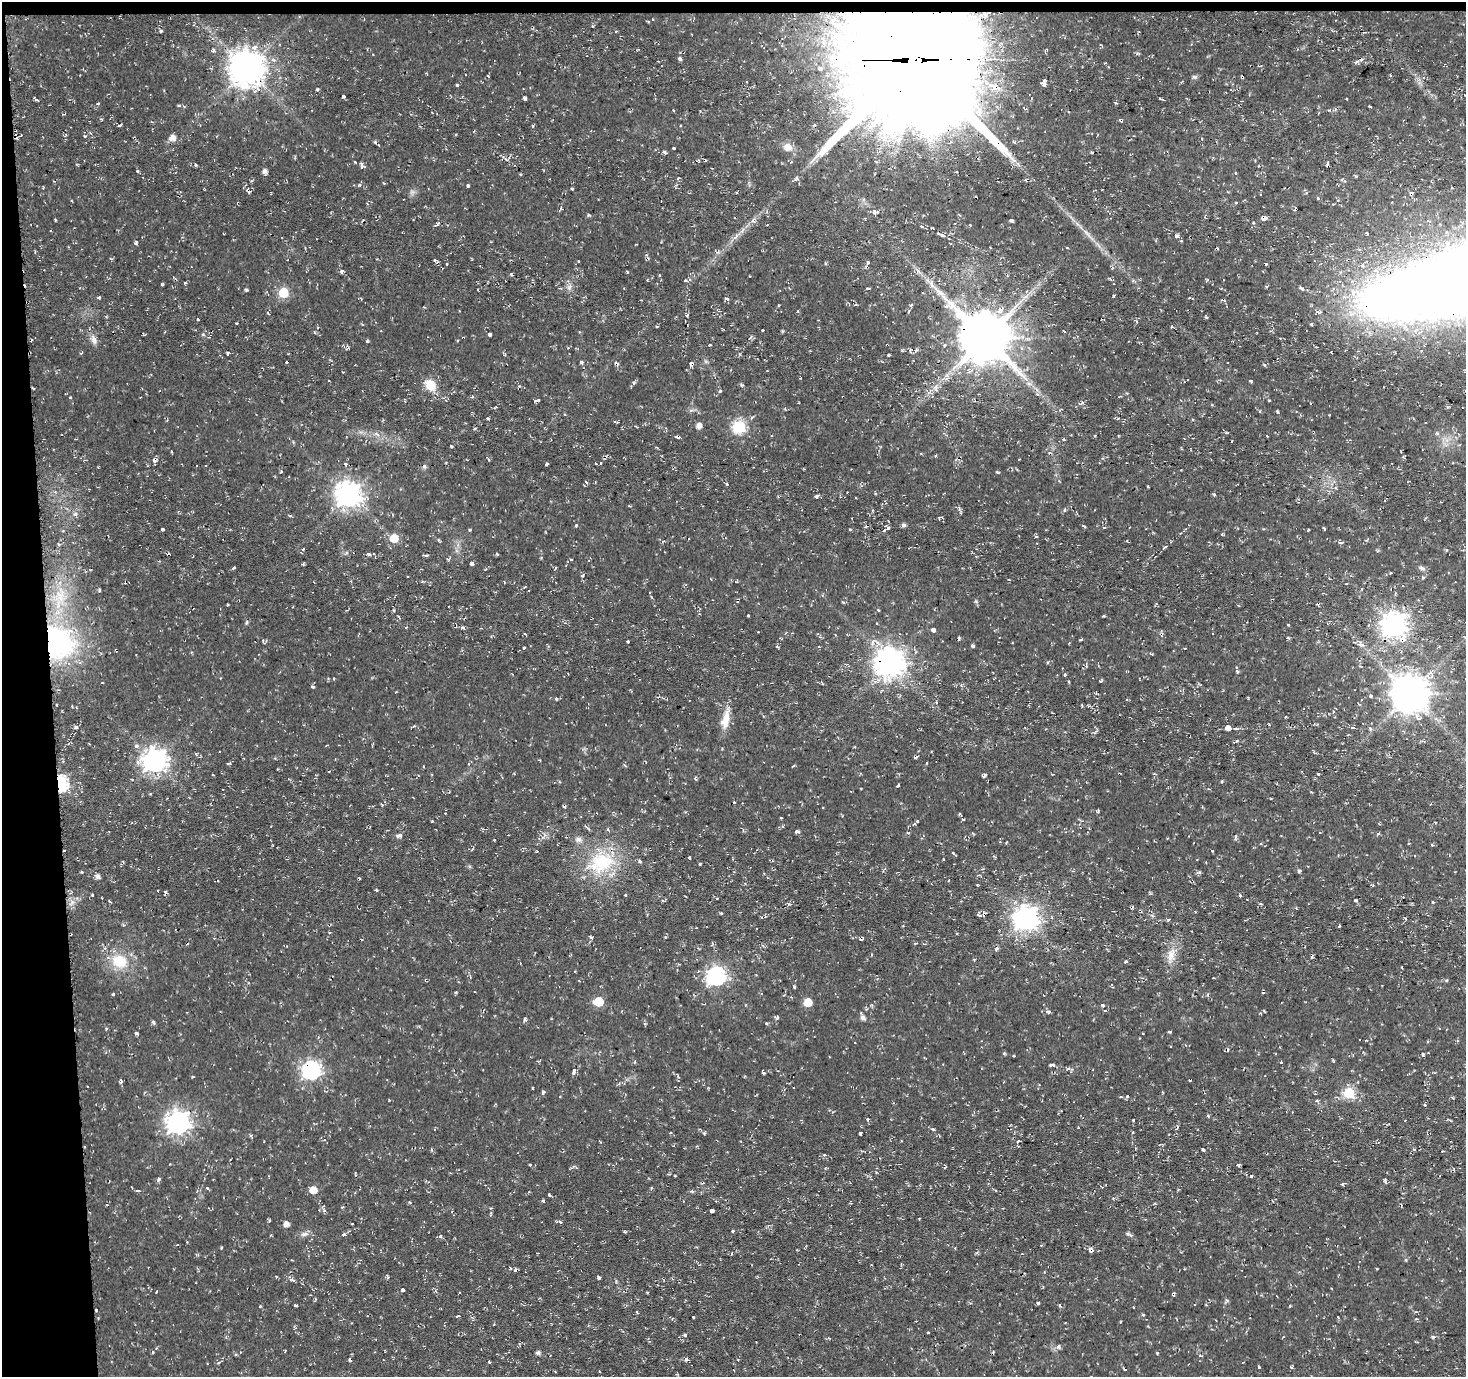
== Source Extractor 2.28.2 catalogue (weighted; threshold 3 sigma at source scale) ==
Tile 1 of 3 x 3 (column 1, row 1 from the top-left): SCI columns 1-1464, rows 2752-4126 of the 4395 x 4126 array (HDU 1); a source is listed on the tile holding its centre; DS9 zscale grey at full resolution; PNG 1468 x 1379 px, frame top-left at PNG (2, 2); no overlay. Shown black and unused: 4% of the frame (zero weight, under 2 of 3 exposures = <1% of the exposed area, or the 3 px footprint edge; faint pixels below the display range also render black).
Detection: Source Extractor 2.28.2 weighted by HDU 2 'WHT'; one run over the whole footprint, this tile lists its part. Background 0.00547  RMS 0.0031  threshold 0.0141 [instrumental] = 3 sigma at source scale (4.5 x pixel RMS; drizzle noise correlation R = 1.50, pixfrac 1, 0.0396/0.0396 arcsec/px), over >= 5 px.
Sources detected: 476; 1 too faint to see at this stretch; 53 cosmic-ray / hot-pixel residue — not listed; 2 inside a brighter listed object's ellipse — not listed separately; the other 420 listed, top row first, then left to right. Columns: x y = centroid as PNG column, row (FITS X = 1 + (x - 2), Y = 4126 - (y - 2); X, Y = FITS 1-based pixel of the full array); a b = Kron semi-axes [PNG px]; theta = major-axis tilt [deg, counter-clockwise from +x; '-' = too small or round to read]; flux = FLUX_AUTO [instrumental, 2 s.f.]
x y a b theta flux
593 26 3 3 - 0.37
160 31 5 5 - 0.61
616 31 4 2 - 0.29
254 47 5 4 - 2.2
638 49 5 3 - 0.25
213 50 5 4 - 1
680 59 5 4 - 0.81
914 60 42 40 -32 11000
658 61 2 2 - 0.22
247 69 11 10 - 710
1390 75 3 2 - 0.35
488 76 4 2 - 0.21
1194 77 8 5 12 0.63
746 82 3 2 - 0.29
1044 84 5 4 - 1.1
457 85 3 3 - 1.2
317 89 4 3 - 0.44
343 96 3 3 - 2.3
525 98 4 3 - 0.77
1161 99 5 2 - 0.62
1347 99 2 2 - 0.32
36 100 8 3 -39 0.52
1116 103 4 3 - 0.41
98 104 5 3 - 0.35
179 105 6 3 -19 0.45
1370 106 3 2 - 0.63
673 110 3 3 - 0.61
1121 120 4 3 - 1.3
120 125 4 3 - 0.39
533 126 5 3 - 0.29
172 138 7 6 - 2.2
1202 139 4 3 - 0.24
375 142 5 4 - 0.58
787 147 11 10 - 2.6
674 148 3 3 - 0.54
664 152 5 4 - 0.65
1091 152 3 2 - 0.44
506 159 7 3 -37 0.51
355 162 5 3 - 0.3
195 165 4 3 - 0.37
362 166 8 4 -90 0.82
138 171 3 3 - 1.5
265 171 5 4 - 1.3
678 178 5 3 - 0.39
1026 180 5 2 - 0.33
359 185 4 4 - 0.41
468 186 3 3 - 1.9
572 188 3 3 - 0.44
736 193 3 3 - 0.29
1318 198 3 2 - 1.4
1236 203 3 3 - 1.3
560 209 8 2 51 0.37
767 211 6 3 73 0.4
874 211 5 4 - 1.7
331 213 3 3 - 0.25
589 215 5 3 - 0.35
1263 218 3 3 - 28
55 220 3 2 - 0.41
1011 220 4 3 - 0.54
438 223 6 3 55 0.52
922 227 4 3 - 0.61
1087 233 19 4 -49 1.9
1366 233 3 3 - 2.4
942 235 8 4 -17 0.85
1177 236 4 3 - 2.5
735 238 7 4 21 0.77
136 242 5 3 - 0.48
435 260 5 3 - 1.2
578 261 3 2 - 0.28
868 262 3 3 - 0.57
1362 266 5 4 - 1.1
342 271 4 3 - 0.85
918 271 10 4 -60 0.96
627 272 4 3 - 0.3
511 274 4 3 - 0.48
659 275 3 3 - 0.78
685 281 4 3 - 0.81
184 283 3 2 - 0.52
162 285 3 3 - 1.2
569 287 9 6 74 1.2
868 288 4 2 - 0.36
1302 288 6 4 -30 0.67
246 290 5 4 - 0.42
283 292 6 6 - 20
1113 296 3 3 - 0.38
99 297 4 4 - 0.38
1025 297 8 4 36 1.1
726 299 4 3 - 1.6
778 305 3 2 - 0.27
911 305 5 3 - 0.37
1001 310 10 8 60 1.9
268 313 5 3 - 0.35
687 315 3 3 - 1.4
197 319 3 3 - 1.1
237 323 3 3 - 0.95
657 326 3 2 - 0.75
1172 327 4 3 - 0.55
762 330 2 2 - 0.23
203 334 5 5 - 0.5
490 334 4 3 - 1.3
144 335 4 3 - 0.35
984 337 16 14 -43 1600
94 340 15 8 -66 1.9
367 341 4 3 - 0.43
709 345 3 3 - 0.62
887 345 3 2 - 0.52
902 350 4 3 - 0.52
911 352 8 3 -71 0.56
81 353 5 3 - 0.34
1332 353 3 2 - 0.44
228 354 4 3 - 1.1
889 355 3 3 - 1.1
581 362 4 4 - 0.58
691 363 4 4 - 2.3
1251 381 3 3 - 0.73
1029 384 7 4 -2 0.77
430 385 16 12 -49 4.9
33 388 4 2 - 0.5
720 391 5 3 - 0.34
1037 394 6 4 -42 0.53
472 396 4 4 - 0.44
932 396 4 4 - 0.59
70 397 3 3 - 0.31
537 401 5 3 - 2
1082 403 8 4 33 0.63
495 407 7 3 30 0.35
1447 407 5 4 - 0.47
488 418 3 3 - 1.1
616 422 8 2 -5 0.29
699 426 5 5 - 2
739 426 6 6 - 40
1437 433 6 5 - 0.6
377 434 9 4 -24 1
1267 436 3 3 - 0.66
677 437 5 3 - 3
451 446 5 3 - 0.41
488 459 4 3 - 0.37
154 460 6 5 - 1
345 464 3 3 - 1.8
546 464 3 3 - 2.4
596 464 3 3 - 0.78
206 465 3 2 - 0.38
197 466 2 2 - 0.36
281 471 4 3 - 0.33
997 472 3 3 - 0.5
1310 476 4 3 - 0.29
586 482 4 2 - 0.36
727 484 3 3 - 1.5
1214 494 4 3 - 0.43
348 495 9 8 - 300
817 496 4 3 - 0.7
1064 510 3 3 - 1.2
75 515 7 5 -89 0.9
290 516 3 3 - 0.68
940 517 8 2 5 0.35
576 525 4 3 - 0.55
903 525 5 4 - 0.92
1084 526 4 3 - 0.51
887 528 4 4 - 8.9
1104 528 3 3 - 0.57
162 529 4 3 - 2.1
850 529 5 3 - 0.27
1324 529 3 2 - 0.5
470 530 3 3 - 0.39
63 531 5 4 - 0.39
1222 534 3 3 - 0.4
1036 537 4 4 - 0.42
394 538 5 5 - 11
1341 542 4 4 - 0.92
58 544 5 4 - 0.47
1165 547 5 3 - 0.39
303 549 3 3 - 0.47
1446 550 5 3 - 0.3
368 554 4 3 - 2.4
373 554 3 2 - 0.87
497 554 5 3 - 0.3
426 556 5 3 - 0.56
471 563 4 3 - 12
303 564 4 3 - 0.43
234 568 4 3 - 0.46
1422 568 8 6 -19 0.86
1390 573 3 2 - 0.24
582 575 5 3 - 0.37
1423 577 4 4 - 0.73
423 581 5 3 - 0.35
1346 584 3 2 - 0.19
1361 589 5 3 - 0.28
99 590 4 3 - 0.5
59 597 37 21 81 17
1318 603 4 3 - 1.7
227 605 3 2 - 0.27
393 610 5 4 - 0.43
879 610 4 3 - 0.35
398 616 3 3 - 0.29
748 616 3 3 - 1.4
1103 616 5 3 - 0.33
246 622 7 4 71 0.46
1288 624 4 2 - 0.25
1394 625 9 8 - 320
406 627 4 3 - 0.41
463 627 4 4 - 0.78
933 630 4 3 - 6.3
758 632 3 2 - 0.54
1162 633 8 2 -50 0.46
847 634 4 3 - 0.25
526 635 4 2 - 0.33
1465 637 5 3 - 0.38
1288 638 5 3 - 0.38
1402 639 4 4 - 5.6
627 641 3 3 - 0.53
57 643 39 36 -77 57
1361 644 11 6 -29 1.6
777 646 4 3 - 0.47
973 646 4 3 - 0.92
524 648 3 3 - 0.69
116 650 3 3 - 0.59
890 663 9 9 - 440
1237 671 6 4 -86 0.96
1065 675 3 3 - 0.5
1101 681 5 2 - 0.33
313 686 5 3 - 0.49
882 690 5 3 - 0.46
1409 693 11 11 - 820
1371 696 3 3 - 1.5
557 699 4 3 - 0.37
1333 712 4 3 - 0.32
725 720 28 10 79 4.7
76 727 5 4 - 0.64
1228 728 4 3 - 170
1352 728 4 3 - 2.3
1370 728 6 4 -45 0.48
1236 729 5 3 - 0.44
1237 741 4 4 - 0.43
136 746 3 3 - 4.2
196 754 4 3 - 0.38
915 757 6 3 14 0.58
154 761 9 8 - 260
228 763 6 3 8 0.35
926 763 3 3 - 0.59
1318 774 3 3 - 0.48
213 775 3 2 - 0.57
984 775 5 3 - 0.68
695 778 6 3 -70 0.41
132 779 4 3 - 0.31
1222 781 3 3 - 0.39
61 783 6 5 - 66
898 785 4 2 - 0.37
1098 811 5 3 - 0.34
781 818 3 2 - 0.31
963 819 4 2 - 0.25
432 821 3 2 - 0.29
917 821 3 3 - 1.1
587 827 9 3 -38 0.51
797 831 4 3 - 1.4
400 835 7 4 9 1.1
508 835 3 2 - 0.29
1235 836 5 4 - 0.58
566 837 3 2 - 0.56
578 839 11 7 -12 1.5
1261 844 4 2 - 0.3
1432 845 4 3 - 0.27
472 849 7 2 58 0.34
64 851 3 2 - 0.3
1212 851 3 2 - 0.37
953 853 5 3 - 0.3
690 857 3 3 - 1.8
640 861 5 3 - 0.47
602 862 39 30 24 22
700 864 3 3 - 0.7
1299 871 5 4 - 0.64
82 872 3 3 - 0.33
1198 873 7 4 16 0.59
979 875 4 3 - 0.37
98 876 6 5 - 1.4
977 886 3 3 - 0.56
376 890 4 3 - 0.41
165 892 5 3 - 0.43
92 895 3 3 - 0.42
626 895 3 3 - 1.4
1240 895 4 3 - 0.54
685 896 3 2 - 0.26
717 898 3 2 - 0.58
1356 900 3 3 - 1.4
72 902 9 6 54 1.4
1432 902 3 3 - 0.55
1260 904 4 3 - 0.56
1296 908 4 2 - 0.23
1195 912 4 2 - 0.23
721 913 4 3 - 0.35
984 914 6 3 45 0.9
979 915 4 2 - 1.1
1026 919 9 8 - 290
123 925 4 4 - 0.41
1338 926 3 3 - 3.9
329 932 4 2 - 0.27
591 937 6 3 -36 0.39
214 938 4 2 - 0.25
712 943 7 3 -88 0.42
915 943 5 2 - 0.34
996 948 5 4 - 1.1
1311 955 5 3 - 1.5
1171 956 24 11 82 4.4
974 960 4 3 - 0.36
119 961 21 17 -21 9.7
1126 961 4 3 - 0.49
698 971 4 3 - 0.25
716 976 7 7 - 120
1446 980 4 4 - 0.54
794 987 4 3 - 0.59
456 992 3 3 - 0.37
1263 993 3 2 - 0.25
113 994 3 3 - 0.8
1208 994 5 3 - 0.37
598 1001 6 6 - 13
808 1002 5 5 - 8.4
1103 1005 5 4 - 0.42
1105 1010 4 2 - 0.39
1264 1011 4 2 - 0.29
1049 1012 4 3 - 1.8
863 1018 6 6 - 1.3
524 1020 6 3 76 0.59
153 1022 6 4 -43 0.58
766 1023 4 3 - 0.32
106 1028 4 3 - 0.3
1169 1032 4 3 - 0.34
137 1033 5 3 - 0.58
1143 1033 3 2 - 0.27
318 1037 4 4 - 0.31
1228 1050 4 2 - 0.34
1014 1056 3 3 - 1.5
634 1062 5 3 - 0.3
1281 1063 3 3 - 0.78
1051 1065 5 3 - 1.1
1068 1069 6 4 20 0.51
311 1070 8 7 - 110
573 1072 8 4 78 0.96
763 1073 3 3 - 1
193 1077 4 3 - 0.3
121 1082 5 4 - 0.56
623 1083 6 3 -31 0.33
532 1088 3 2 - 0.27
543 1092 5 4 - 0.69
1349 1093 6 6 - 27
1121 1097 4 3 - 0.32
1452 1098 4 3 - 0.36
1317 1101 5 4 - 0.58
1425 1105 3 3 - 0.77
1208 1116 4 3 - 0.38
867 1119 4 4 - 0.62
1133 1120 3 3 - 1
178 1123 8 8 - 220
1132 1132 3 3 - 0.71
860 1134 4 3 - 0.71
1018 1141 4 3 - 0.29
1413 1149 3 3 - 0.46
1203 1150 3 3 - 2.4
824 1155 3 2 - 3.8
530 1164 4 2 - 0.28
1239 1165 3 3 - 0.51
575 1167 9 4 -25 0.6
944 1167 4 3 - 1.2
675 1176 3 2 - 0.61
1251 1176 3 3 - 0.46
159 1179 5 4 - 0.74
1385 1180 5 3 - 0.69
1342 1184 5 3 - 0.37
207 1188 4 3 - 0.34
651 1188 4 3 - 0.43
313 1190 5 5 - 5.1
137 1191 4 3 - 1.1
692 1191 6 4 -1 0.41
549 1195 4 3 - 0.85
543 1201 4 4 - 0.37
324 1210 7 4 -47 0.67
712 1211 4 3 - 6.4
490 1213 5 3 - 0.41
919 1219 2 2 - 0.34
560 1222 3 3 - 1.2
286 1224 5 5 - 2
352 1224 3 2 - 0.25
733 1231 4 3 - 0.45
304 1234 12 6 6 1.3
343 1235 4 3 - 1.9
440 1236 6 5 - 0.46
221 1248 3 2 - 0.43
1091 1249 5 4 - 2
197 1254 5 3 - 0.32
871 1265 2 2 - 0.39
511 1268 5 5 - 0.57
598 1277 3 3 - 0.81
292 1280 6 4 -20 0.82
403 1290 3 3 - 3.8
156 1292 4 2 - 0.31
647 1292 3 2 - 0.56
1173 1294 4 3 - 2
1038 1303 3 3 - 0.44
260 1306 4 3 - 0.3
295 1306 4 3 - 2.3
1060 1306 5 3 - 0.47
1290 1306 3 3 - 0.31
1133 1307 2 2 - 0.27
96 1310 3 2 - 0.29
458 1316 4 3 - 1.2
1338 1317 3 2 - 0.22
1120 1322 3 2 - 0.25
928 1332 3 2 - 0.3
685 1335 5 4 - 0.43
1433 1337 4 4 - 0.52
1058 1347 8 5 49 0.89
153 1352 4 3 - 0.35
375 1352 3 2 - 0.21
538 1353 5 4 - 0.95
1157 1353 3 3 - 0.34
1200 1356 5 3 - 0.33
686 1359 5 4 - 0.59
350 1360 4 3 - 0.66
489 1362 3 3 - 0.94
1259 1367 4 3 - 1.6
1291 1367 4 3 - 0.58
599 1371 3 2 - 0.22
Overlapping masked pixels (flux is a lower limit): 23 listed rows (the first 20) at x y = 914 60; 1121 120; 1263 218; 984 337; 887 345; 691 363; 33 388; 677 437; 154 460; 1318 603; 1402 639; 57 643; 116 650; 890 663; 61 783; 64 851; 984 914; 1311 955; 311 1070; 178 1123
Isophote crosses this tile's border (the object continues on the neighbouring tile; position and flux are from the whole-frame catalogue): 1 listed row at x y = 1465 637
Unlisted compact peaks at least as high as the median listed source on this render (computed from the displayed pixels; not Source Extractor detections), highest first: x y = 933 1129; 693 1317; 85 136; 1128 1234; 742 385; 1311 324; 976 601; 796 178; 1004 1053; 634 383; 1206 317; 1277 412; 704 1133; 389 1100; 1143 1315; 1269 400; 1227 1301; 1308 530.